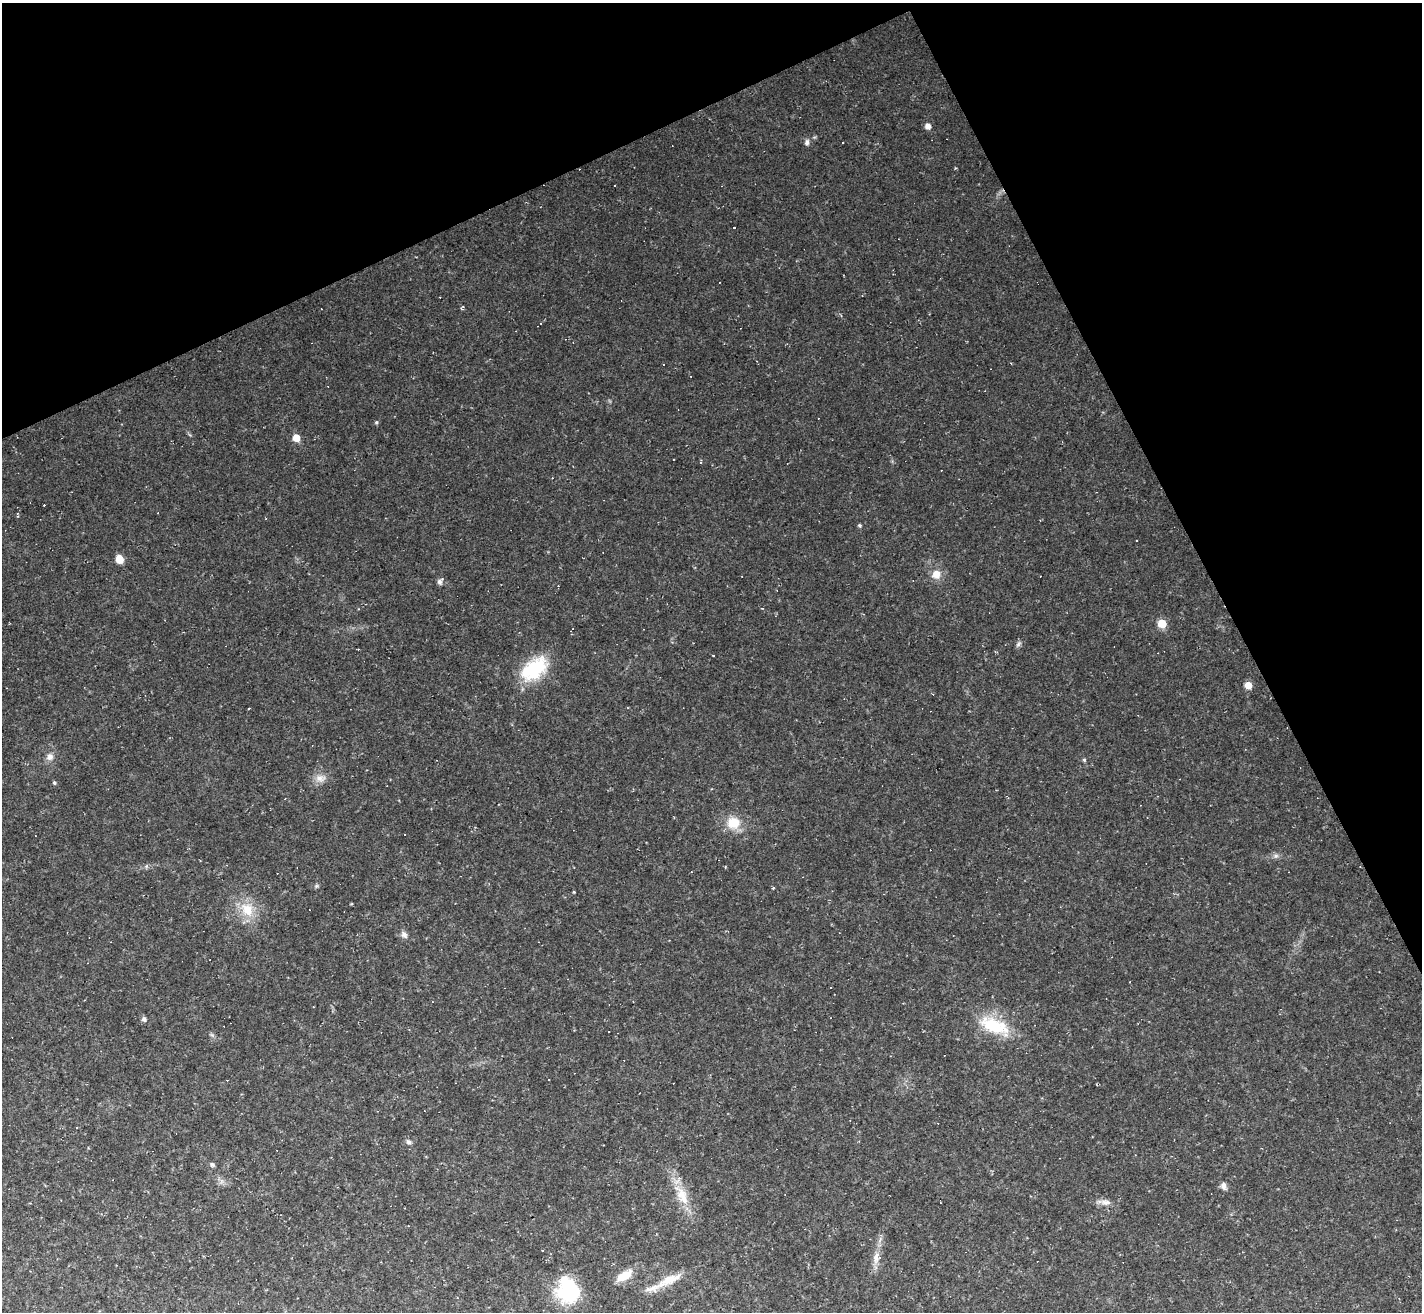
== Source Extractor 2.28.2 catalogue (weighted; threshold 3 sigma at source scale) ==
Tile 3 of 4 x 4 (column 3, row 1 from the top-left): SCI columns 2843-4262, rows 4212-5521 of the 5683 x 5672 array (HDU 1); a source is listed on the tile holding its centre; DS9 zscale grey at full resolution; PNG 1424 x 1314 px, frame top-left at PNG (2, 3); no overlay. Shown black and unused: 24% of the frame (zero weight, under 2 of 3 exposures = <1% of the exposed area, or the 3 px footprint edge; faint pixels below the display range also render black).
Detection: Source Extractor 2.28.2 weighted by HDU 2 'WHT'; one run over the whole footprint, this tile lists its part. Background 0.0489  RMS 0.0076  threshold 0.0342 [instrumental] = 3 sigma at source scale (4.5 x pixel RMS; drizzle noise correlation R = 1.50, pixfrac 1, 0.05/0.05 arcsec/px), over >= 5 px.
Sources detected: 58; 20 cosmic-ray / hot-pixel residue — not listed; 1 inside a brighter listed object's ellipse — not listed separately; the other 37 listed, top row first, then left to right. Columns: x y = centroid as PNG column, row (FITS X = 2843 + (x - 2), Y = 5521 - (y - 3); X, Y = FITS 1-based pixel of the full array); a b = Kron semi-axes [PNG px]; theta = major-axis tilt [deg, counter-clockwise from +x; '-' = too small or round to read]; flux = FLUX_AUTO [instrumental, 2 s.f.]
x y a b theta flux
928 126 6 5 - 4.4
807 142 8 5 68 2
734 228 3 3 - 9.2
376 422 5 4 - 1
296 438 6 6 - 9.6
701 462 4 3 - 0.68
860 525 4 4 - 1.1
119 559 7 6 - 10
936 574 11 10 - 7.4
440 581 9 6 59 2.2
1162 623 6 5 - 17
1018 644 7 5 59 1.6
534 669 36 21 40 38
1248 685 6 6 - 7.3
50 757 9 8 - 3.6
1084 760 5 4 - 0.96
320 778 11 8 -27 4.8
54 783 5 4 - 1.1
733 822 16 15 - 14
404 835 3 2 - 0.87
1276 856 7 4 -18 1.6
247 910 20 15 -57 16
404 935 10 7 -49 2.9
144 1019 7 6 - 1.9
994 1026 37 16 -19 32
548 1080 2 2 - 0.6
850 1120 3 2 - 0.42
409 1142 7 6 - 1.8
212 1165 7 5 -47 1.4
1224 1186 10 6 -84 2.9
682 1196 28 12 -68 16
940 1202 2 2 - 0.55
1105 1202 14 6 -4 4
876 1257 15 7 83 6
624 1276 19 9 31 11
668 1280 38 11 25 15
568 1290 27 22 -66 46